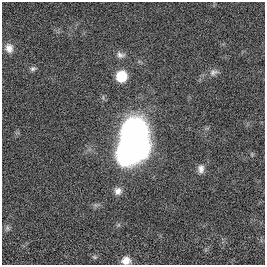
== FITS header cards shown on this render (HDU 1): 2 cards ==
NAXIS1  =                  263
NAXIS2  =                  263

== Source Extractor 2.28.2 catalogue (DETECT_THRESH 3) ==
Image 263 x 263 px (HDU 1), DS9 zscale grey, 1 PNG px = 1 image px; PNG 267 x 267 px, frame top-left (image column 1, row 263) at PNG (2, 2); no overlay
Background 0.00253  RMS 0.036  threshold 0.108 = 3 sigma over >= 5 px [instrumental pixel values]
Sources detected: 11; all 11 listed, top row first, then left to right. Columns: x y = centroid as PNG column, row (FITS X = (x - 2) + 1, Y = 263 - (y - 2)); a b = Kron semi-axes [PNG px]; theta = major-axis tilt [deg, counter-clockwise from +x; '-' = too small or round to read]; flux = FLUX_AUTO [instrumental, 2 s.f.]
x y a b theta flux
9 48 12 9 -75 18
120 55 11 8 -16 11
33 69 8 6 16 6
213 72 13 8 18 12
121 76 8 8 - 92
133 142 33 18 76 2500
201 169 11 8 87 13
118 191 10 10 - 15
7 228 8 6 -70 6
94 257 7 5 -21 4.2
126 260 10 8 4 21
At the frame edge (FLAGS 8, measured only in part): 1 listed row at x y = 126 260